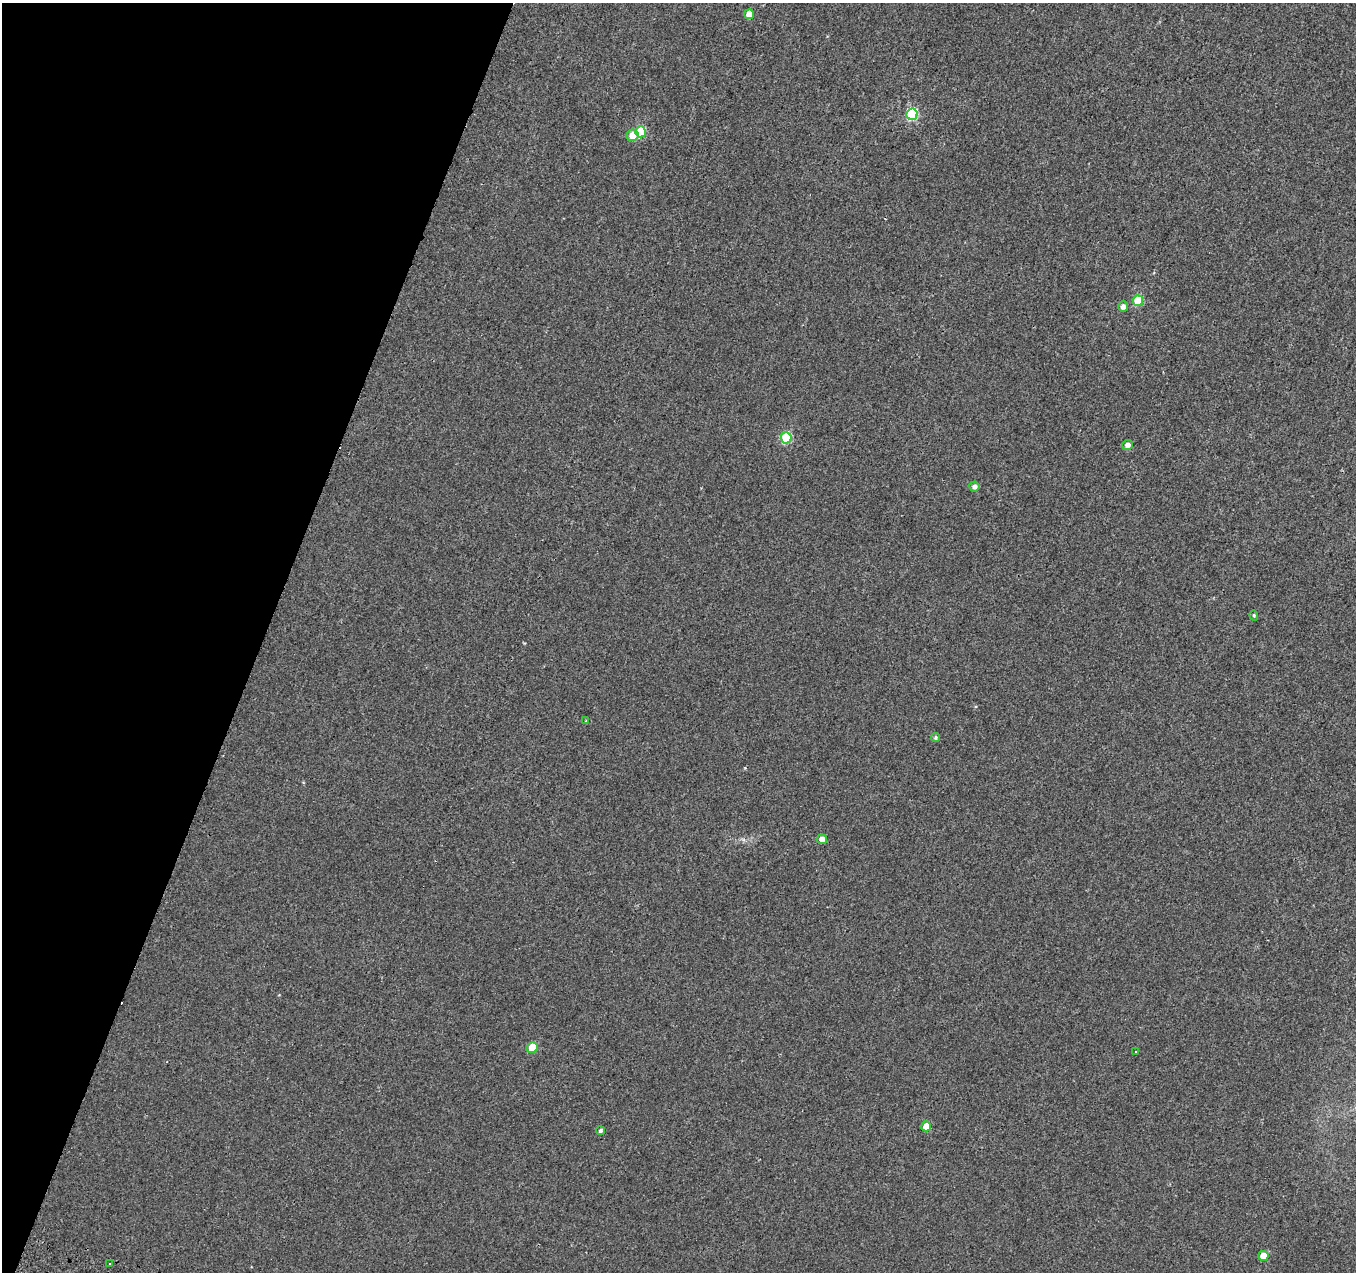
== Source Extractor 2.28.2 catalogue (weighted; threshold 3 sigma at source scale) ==
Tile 9 of 4 x 4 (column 1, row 3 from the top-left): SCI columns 22-1375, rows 1542-2811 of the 5469 x 5685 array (HDU 1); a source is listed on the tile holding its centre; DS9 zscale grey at full resolution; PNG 1358 x 1274 px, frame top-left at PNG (2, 3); each listed source drawn as its Kron ellipse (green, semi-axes under 4 px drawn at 4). Shown black and unused: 19% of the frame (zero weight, under 2 of 3 exposures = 3% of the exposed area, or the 3 px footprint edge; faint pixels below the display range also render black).
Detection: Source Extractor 2.28.2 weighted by HDU 2 'WHT'; one run over the whole footprint, this tile lists its part. Background 0.00285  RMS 0.0046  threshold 0.0208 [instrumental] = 3 sigma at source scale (4.5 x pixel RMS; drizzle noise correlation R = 1.50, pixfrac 1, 0.0396/0.0396 arcsec/px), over >= 5 px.
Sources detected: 20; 1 cosmic-ray / hot-pixel residue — neither listed nor drawn; the other 19 listed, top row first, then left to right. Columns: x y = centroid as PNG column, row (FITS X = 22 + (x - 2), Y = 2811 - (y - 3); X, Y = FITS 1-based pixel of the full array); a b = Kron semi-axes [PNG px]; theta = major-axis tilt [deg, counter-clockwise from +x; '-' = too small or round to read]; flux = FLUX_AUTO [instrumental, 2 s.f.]
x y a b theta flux
749 14 5 4 - 3.9
912 114 6 5 - 39
641 132 5 5 - 22
632 135 6 5 - 6.4
1138 301 5 5 - 17
1123 307 5 5 - 2
786 438 5 5 - 28
1128 445 5 5 - 2.1
974 487 5 5 - 1.7
1254 615 5 4 - 0.6
586 721 4 4 - 0.35
935 738 4 4 - 0.95
822 839 5 5 - 2.9
532 1047 5 5 - 13
1136 1052 3 3 - 1.8
926 1126 5 5 - 5.9
600 1131 4 4 - 1.1
1263 1256 5 5 - 7
110 1263 3 3 - 1.6